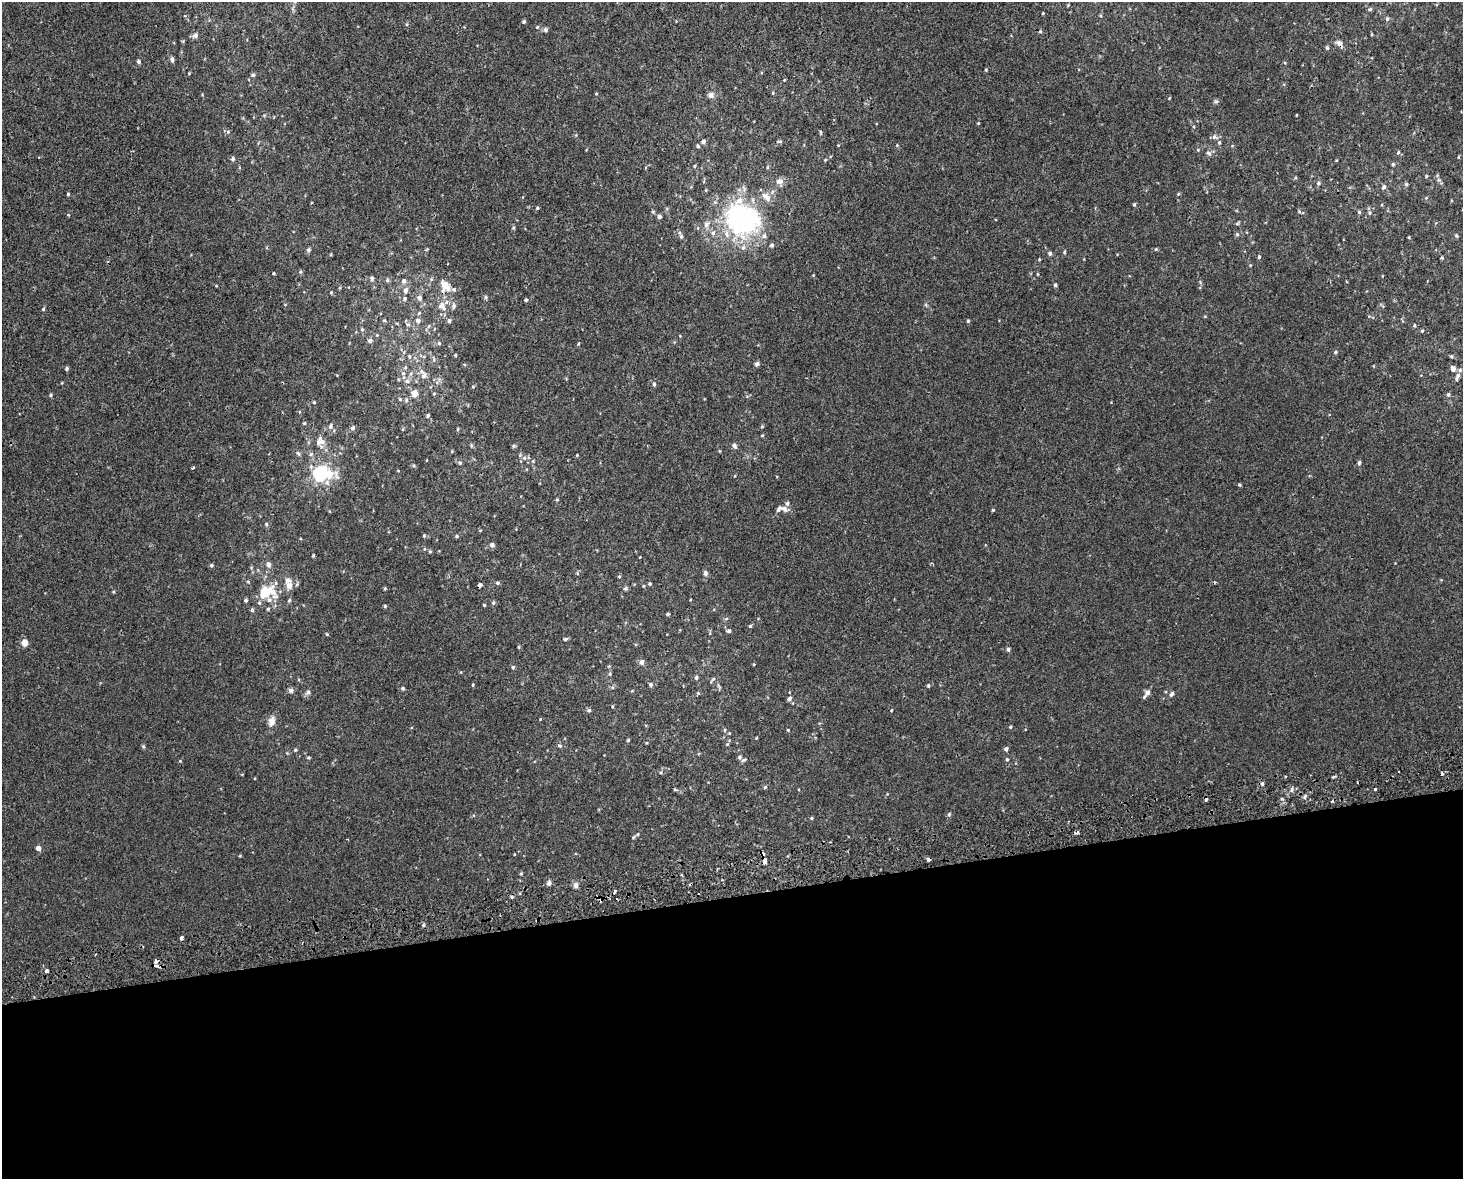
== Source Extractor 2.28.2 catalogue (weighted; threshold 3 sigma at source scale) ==
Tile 11 of 3 x 4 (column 2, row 4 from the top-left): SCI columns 1484-2944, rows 42-1218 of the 4470 x 4790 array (HDU 1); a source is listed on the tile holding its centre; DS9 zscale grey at full resolution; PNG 1465 x 1181 px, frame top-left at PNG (2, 2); no overlay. Shown black and unused: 24% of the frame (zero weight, under 2 of 3 exposures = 2% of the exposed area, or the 3 px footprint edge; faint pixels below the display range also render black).
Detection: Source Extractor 2.28.2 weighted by HDU 2 'WHT'; one run over the whole footprint, this tile lists its part. Background 3.92e-04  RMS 0.0028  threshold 0.0127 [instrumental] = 3 sigma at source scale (4.5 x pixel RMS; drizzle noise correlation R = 1.50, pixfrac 1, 0.0396/0.0396 arcsec/px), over >= 5 px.
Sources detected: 262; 8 cosmic-ray / hot-pixel residue — not listed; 12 inside a brighter listed object's ellipse — not listed separately; the other 242 listed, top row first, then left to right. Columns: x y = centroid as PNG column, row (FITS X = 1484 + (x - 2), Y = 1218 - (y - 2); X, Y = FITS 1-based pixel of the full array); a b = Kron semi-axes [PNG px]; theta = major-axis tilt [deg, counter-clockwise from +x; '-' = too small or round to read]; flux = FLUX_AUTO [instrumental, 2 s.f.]
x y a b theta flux
1068 5 4 4 - 0.25
1370 9 5 4 - 0.38
1043 13 3 3 - 0.28
1387 19 6 5 - 0.44
524 22 4 4 - 0.5
407 24 5 3 - 0.29
537 27 4 3 - 0.24
546 30 6 5 - 0.72
1040 31 5 5 - 0.35
1372 34 5 3 - 0.24
195 35 8 7 - 0.88
1339 43 9 7 -40 1.3
1327 48 6 4 -67 0.42
172 59 7 4 -85 0.65
139 61 5 4 - 0.6
986 70 4 3 - 0.24
189 73 4 3 - 0.22
253 75 5 5 - 0.46
784 80 4 3 - 0.21
773 93 5 3 - 0.25
711 95 6 5 - 1.6
1169 98 3 3 - 0.2
1216 101 7 5 0 0.5
264 115 6 3 -17 0.29
978 123 5 3 - 0.2
228 132 5 5 - 0.43
820 132 6 3 -88 0.29
1214 137 8 7 - 0.88
779 141 7 3 -8 0.33
703 142 5 5 - 0.95
897 145 5 3 - 0.25
698 146 5 4 - 0.37
1198 150 5 4 - 0.31
1398 152 5 4 - 0.33
1208 153 8 5 -47 0.73
1458 157 4 3 - 0.24
233 159 5 5 - 0.67
825 160 5 3 - 0.25
1393 164 5 4 - 0.36
695 166 5 3 - 0.27
1426 176 4 4 - 0.27
779 181 9 7 10 1.7
1318 183 6 5 - 0.6
1406 184 6 5 - 0.41
1384 187 6 5 - 0.65
772 192 6 4 71 0.49
68 194 4 4 - 0.29
1178 194 5 3 - 0.25
766 197 15 8 -46 2
1134 204 4 3 - 0.45
537 208 4 4 - 0.32
1359 212 5 5 - 0.41
1370 213 6 4 89 0.39
659 216 4 4 - 0.95
742 220 25 21 -59 72
706 225 8 7 - 1.2
713 233 7 6 - 0.77
1237 234 6 5 - 0.45
681 236 7 5 -75 0.62
764 236 7 6 - 0.86
1456 236 5 4 - 0.34
1409 237 4 3 - 0.22
772 245 5 5 - 0.55
1156 249 5 4 - 0.3
308 250 6 5 - 0.55
1064 252 4 4 - 0.3
1050 253 5 5 - 0.62
331 254 5 3 - 0.23
1259 257 5 4 - 0.39
1442 258 5 4 - 0.29
1039 259 4 3 - 0.21
1250 265 4 3 - 0.23
300 272 5 4 - 0.41
274 273 3 3 - 0.36
813 275 4 4 - 0.21
1382 276 4 2 - 0.17
372 278 5 5 - 0.76
431 279 6 5 - 0.49
387 280 6 5 - 0.5
404 281 6 6 - 0.96
1055 285 4 3 - 0.51
445 286 11 8 -60 4.9
454 289 5 5 - 0.71
405 290 7 5 67 1.1
331 293 4 4 - 0.27
486 297 5 5 - 0.44
419 298 7 6 - 0.94
405 299 6 6 - 0.6
526 300 4 4 - 0.4
442 306 11 9 -55 2.4
453 306 9 6 82 0.84
43 309 5 4 - 0.32
384 320 5 4 - 0.36
418 321 6 5 - 1.1
449 321 5 5 - 0.75
968 321 4 3 - 0.37
1414 326 5 4 - 0.37
362 329 5 4 - 0.39
1422 331 4 3 - 0.33
377 335 4 4 - 0.25
370 341 5 5 - 0.92
439 343 6 5 - 0.48
578 344 3 3 - 0.62
1335 352 5 4 - 0.41
455 355 4 3 - 0.28
409 356 7 4 -83 0.48
1451 356 5 4 - 0.39
433 359 8 4 -81 0.48
757 364 6 5 - 0.72
67 368 4 4 - 0.54
1453 368 6 5 - 1.2
403 373 9 6 90 1.2
1458 375 7 5 49 0.77
424 376 9 8 - 1.3
407 381 8 6 -1 1
654 384 5 4 - 0.57
473 387 5 3 - 0.27
414 393 7 7 - 2.2
434 394 5 3 - 0.26
51 395 5 4 - 0.36
1448 395 5 5 - 0.53
400 399 4 4 - 0.41
314 402 4 4 - 0.26
428 416 5 4 - 0.47
304 423 4 4 - 0.32
331 426 8 6 73 0.8
353 428 6 6 - 0.7
458 429 4 4 - 0.29
762 435 4 3 - 0.24
319 442 16 9 -89 2.5
471 445 6 4 -72 0.34
734 445 7 5 -50 0.83
513 446 5 4 - 0.4
298 453 7 4 -53 0.49
311 454 6 5 - 0.52
577 455 4 3 - 0.21
524 458 6 5 - 0.61
1359 462 4 4 - 0.61
460 463 6 5 - 0.52
193 468 4 2 - 0.5
320 473 19 14 6 17
735 476 4 3 - 0.21
1239 485 4 3 - 0.35
557 499 4 4 - 0.29
784 508 10 7 -36 1.3
993 510 4 3 - 0.29
266 524 5 4 - 0.36
424 535 4 4 - 0.36
457 536 5 4 - 0.32
492 545 5 5 - 1.2
430 551 5 3 - 0.28
313 555 4 3 - 0.3
640 557 3 2 - 0.16
211 565 4 4 - 0.52
268 565 7 6 - 1.1
577 573 5 4 - 0.36
705 573 7 6 - 0.77
619 576 5 3 - 0.28
497 583 5 4 - 0.43
650 584 5 4 - 0.35
289 585 7 6 - 2.2
480 585 4 3 - 1.6
385 588 4 4 - 0.29
625 588 5 5 - 0.49
266 592 18 12 38 8
246 600 4 4 - 0.54
289 600 6 4 67 0.39
493 603 5 5 - 0.41
484 605 3 3 - 0.29
385 606 4 4 - 0.38
268 609 4 4 - 0.36
252 610 5 5 - 0.44
668 614 4 3 - 0.41
726 619 6 3 20 0.34
750 626 4 4 - 0.43
729 631 5 4 - 0.69
327 634 4 3 - 0.25
565 639 6 4 16 0.44
24 643 5 4 - 3.6
519 647 5 3 - 0.29
1008 649 5 4 - 0.78
641 662 5 5 - 1.4
513 667 5 4 - 0.44
610 674 5 4 - 0.34
696 677 5 4 - 0.59
713 679 10 3 50 0.42
651 684 5 4 - 0.62
473 685 4 3 - 0.29
928 685 5 4 - 0.37
403 688 4 4 - 0.59
291 690 6 6 - 0.81
308 692 7 5 37 0.84
1147 692 5 5 - 1.3
698 693 5 4 - 0.32
1172 694 6 4 56 0.69
1144 697 6 4 47 0.39
789 698 6 5 - 0.8
612 706 5 3 - 0.27
589 710 6 5 - 0.53
891 710 4 3 - 0.25
272 722 9 7 76 2.3
1010 727 4 4 - 0.36
725 730 5 3 - 0.3
788 730 3 3 - 0.3
729 733 4 3 - 0.23
756 738 4 3 - 0.24
628 740 4 4 - 0.29
727 744 5 4 - 0.32
143 746 5 5 - 0.39
559 746 7 5 -18 0.53
1006 749 4 4 - 0.8
295 750 4 4 - 0.38
699 753 4 3 - 0.27
740 757 5 5 - 0.6
308 758 4 4 - 0.36
1007 759 4 4 - 0.37
180 761 4 4 - 0.23
1262 784 5 4 - 0.61
765 787 4 4 - 0.4
1292 789 9 4 85 0.56
1375 789 3 3 - 1.2
675 790 7 3 -10 0.35
1305 796 6 5 - 0.61
1282 799 5 3 - 0.31
949 814 6 5 - 0.4
811 818 4 3 - 0.34
638 834 5 3 - 0.29
633 837 5 4 - 0.33
38 848 4 4 - 1.6
763 854 5 4 - 0.53
240 856 3 3 - 0.26
928 859 4 4 - 1.6
765 861 5 3 - 5.2
521 874 5 4 - 0.32
549 883 6 5 - 0.86
576 885 5 4 - 1.4
512 897 5 4 - 0.37
423 925 6 4 89 0.36
182 938 3 3 - 3
156 961 5 3 - 3.1
155 966 8 3 -11 2
47 971 4 3 - 0.98
Overlapping masked pixels (flux is a lower limit): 7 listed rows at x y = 1339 43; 480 585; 763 854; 928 859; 765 861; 156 961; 155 966